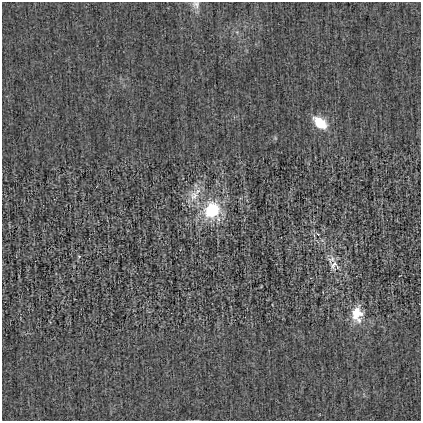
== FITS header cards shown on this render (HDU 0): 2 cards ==
NAXIS1  =                  419
NAXIS2  =                  419

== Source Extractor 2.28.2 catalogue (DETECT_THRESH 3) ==
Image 419 x 419 px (HDU 0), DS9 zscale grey, 1 PNG px = 1 image px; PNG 423 x 423 px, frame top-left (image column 1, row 419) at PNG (2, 2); no overlay
Background -0.00112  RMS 0.026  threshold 0.0783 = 3 sigma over >= 5 px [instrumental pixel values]
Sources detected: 11; all 11 listed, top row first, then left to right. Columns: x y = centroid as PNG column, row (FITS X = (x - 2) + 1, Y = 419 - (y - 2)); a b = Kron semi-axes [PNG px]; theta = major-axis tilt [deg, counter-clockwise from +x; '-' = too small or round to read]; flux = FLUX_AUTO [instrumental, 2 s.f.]
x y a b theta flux
196 5 12 11 - 10
237 32 5 5 - 2.7
320 123 15 9 -40 53
275 138 6 4 -47 2.2
194 195 19 14 76 33
212 210 15 14 - 120
318 234 5 3 - 1.4
79 256 4 4 - 1.8
331 259 14 10 66 13
334 264 16 10 74 17
357 314 21 14 89 41
At the frame edge (FLAGS 8, measured only in part): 1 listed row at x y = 196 5